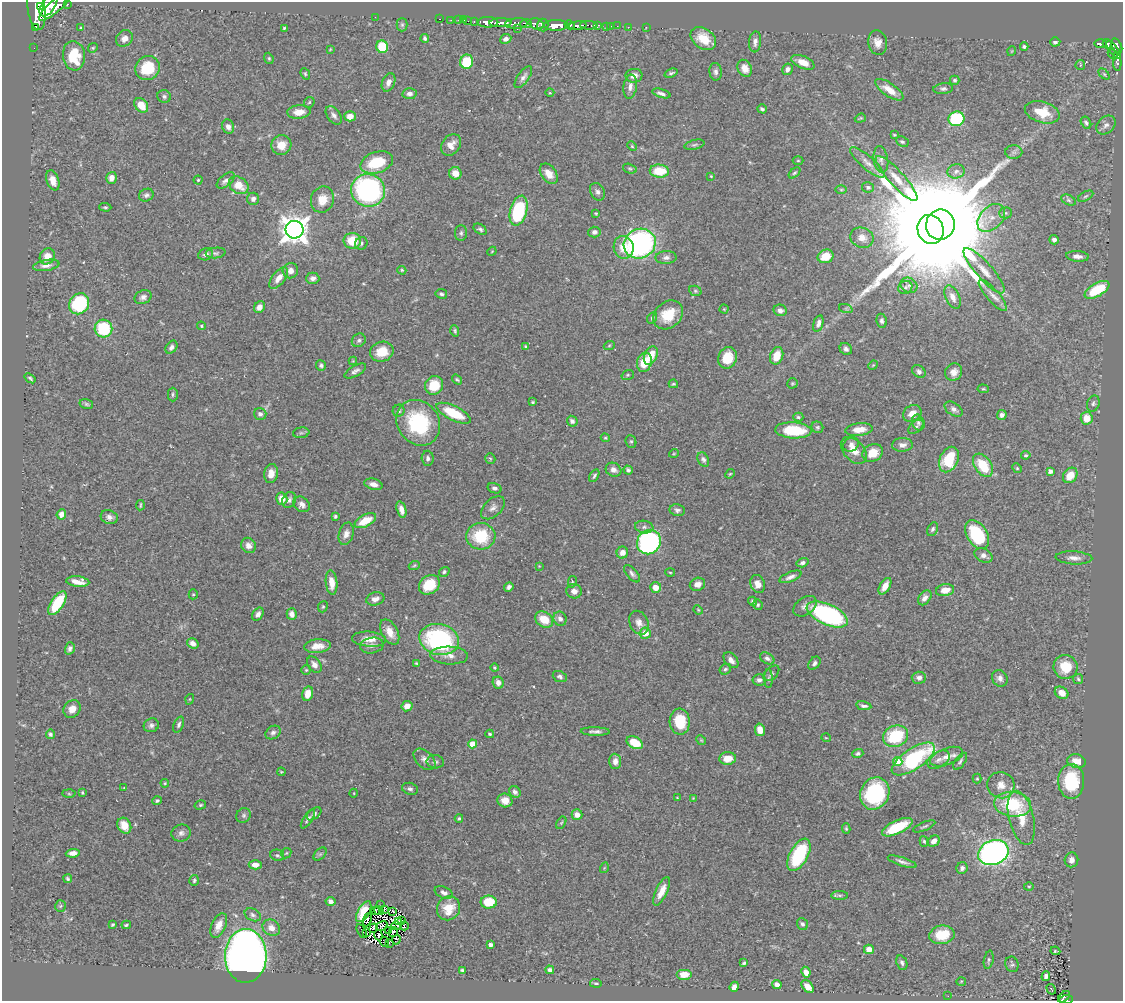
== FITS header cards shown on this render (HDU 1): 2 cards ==
NAXIS1  =                 1121
NAXIS2  =                  999

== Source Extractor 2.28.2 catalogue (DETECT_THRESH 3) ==
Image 1121 x 999 px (HDU 1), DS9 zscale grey, 1 PNG px = 1 image px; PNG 1125 x 1003 px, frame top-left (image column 1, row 999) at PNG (2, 2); each listed source drawn as its Kron ellipse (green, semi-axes under 4 px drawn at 4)
Background 0.459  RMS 0.02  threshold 0.0614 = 3 sigma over >= 5 px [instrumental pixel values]
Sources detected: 456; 7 with non-positive FLUX_AUTO (blend fragments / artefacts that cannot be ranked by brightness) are neither listed nor drawn; the other 449 listed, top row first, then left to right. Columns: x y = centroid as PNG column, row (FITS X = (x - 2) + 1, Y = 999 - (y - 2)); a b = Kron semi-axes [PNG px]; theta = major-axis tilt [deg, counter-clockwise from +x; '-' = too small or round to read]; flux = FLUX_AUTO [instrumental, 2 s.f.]
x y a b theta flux
67 4 3 3 - 40
48 5 12 6 57 960
41 6 3 2 - 290
55 6 20 6 41 1000
36 9 22 8 -82 1500
375 17 2 2 - 21
440 19 3 2 - 8.2
451 20 2 2 - 4.6
458 20 2 2 - 7
464 20 2 2 - 6.8
468 21 2 2 - 4.5
474 21 3 3 - 15
488 22 11 5 1 530
500 23 11 3 2 570
516 23 11 5 5 240
526 23 6 3 7 240
536 24 7 5 -18 200
402 25 6 5 - 2.5
543 25 6 5 - 270
556 25 12 5 0 850
570 25 5 3 - 220
589 25 9 3 -3 43
578 26 8 4 5 360
597 26 4 3 - 42
607 26 3 3 - 22
611 26 2 2 - 3
617 26 3 2 - 3.3
35 27 4 2 - 12
628 27 2 2 - 3.6
646 27 2 2 - 4.9
81 28 3 3 - 1.7
284 28 3 3 - 1.6
517 29 3 3 - 28
124 38 9 7 43 8.3
425 38 4 3 - 2.4
506 39 5 5 - 5.6
703 39 14 10 -35 26
755 42 10 6 85 6.4
1055 42 5 4 - 4.1
878 43 12 9 -81 11
1100 43 6 3 0 76
1107 44 5 4 - 76
1024 46 4 4 - 2.3
1117 46 8 4 -60 210
382 47 6 6 - 59
34 48 2 2 - 1.6
93 48 5 4 - 1.7
330 49 4 2 - 1.1
1114 50 10 3 -51 120
1012 51 5 3 - 1.1
1113 54 6 3 -47 72
74 56 15 11 -82 41
269 58 6 4 -69 2
467 62 7 6 - 52
803 62 12 6 -23 17
1117 62 9 4 -88 45
1080 65 5 4 - 1.9
147 68 13 11 33 46
745 68 9 7 -64 12
787 69 6 5 - 5.9
716 72 9 6 -82 4.8
671 73 7 4 20 2.7
305 74 6 4 -68 2.1
1104 74 6 4 -45 2.2
634 76 8 7 - 8.8
523 77 13 5 54 5.8
955 80 5 4 - 2.4
388 82 9 6 68 7.5
630 87 12 6 82 7.3
943 89 10 5 6 3.8
889 90 16 6 -35 16
550 93 4 3 - 1.1
661 93 9 4 -16 5
409 94 7 5 -2 6.1
164 96 7 6 - 3.4
309 102 6 4 47 1.9
141 105 8 6 -50 21
762 109 5 4 - 2.8
299 112 12 6 5 14
1042 112 18 10 -16 31
334 115 10 6 -53 5.9
350 116 5 5 - 13
860 118 6 4 20 1.8
956 119 8 7 - 110
1086 123 6 4 -59 2.9
1106 125 11 8 45 7
228 127 7 6 - 6.4
894 135 4 3 - 1.4
902 142 6 5 - 2.4
281 145 10 10 - 20
451 145 12 9 52 12
694 145 10 4 14 3.1
632 146 5 4 - 1.5
1014 152 8 7 - 3.9
881 160 13 7 -81 6
798 161 5 3 - 1.4
377 162 17 10 18 55
867 163 22 6 -41 9.7
630 169 7 4 -16 2.2
659 171 9 6 -3 38
956 171 9 7 15 5.6
455 173 6 6 - 17
795 173 7 4 43 2.2
549 174 11 7 -53 14
711 176 4 3 - 1.3
111 178 6 5 - 10
897 178 29 7 -47 19
53 180 10 6 -72 13
198 180 4 4 - 1.8
226 180 10 6 40 5.1
239 185 10 8 -34 22
868 187 6 5 - 3.2
368 190 17 16 - 260
841 190 6 4 0 1.8
597 192 9 7 -62 4.8
146 195 7 6 - 3.6
1086 196 8 4 27 2.6
253 199 6 6 - 4.6
322 199 13 11 70 18
1069 200 7 5 -28 2.6
105 207 6 4 -2 2
519 211 15 8 75 110
596 213 4 3 - 1.6
1006 213 6 5 - 2.6
991 218 16 11 46 16
940 225 15 14 - 35000
480 229 7 5 -34 3.2
930 229 15 13 -68 57000
294 230 9 9 - 1800
594 232 6 5 - 4.9
461 233 8 6 89 3.5
862 238 12 10 -22 13
1054 240 5 4 - 5
352 241 8 8 - 32
361 243 6 6 - 3.4
640 244 16 14 25 320
624 247 11 10 - 22
492 251 5 3 - 1.2
216 253 10 5 5 3.4
206 254 7 6 - 4.6
47 256 8 7 - 14
826 256 8 6 21 27
1077 256 11 5 -5 7.9
666 258 10 6 2 5.9
46 265 13 5 10 7.2
402 270 4 4 - 1.8
290 271 8 7 - 8.4
984 271 29 8 -48 19
279 278 13 6 51 11
313 278 6 6 - 6.5
909 285 9 7 -32 5.3
905 287 7 6 - 4
1097 290 13 6 30 61
695 291 6 5 - 2.2
441 294 6 5 - 2.9
993 295 20 6 -49 11
143 297 9 6 26 5.5
953 297 12 7 -66 9.8
79 304 11 9 51 110
259 307 6 5 - 10
724 309 4 4 - 1.3
846 309 7 4 -19 2.5
780 310 7 6 - 5.9
668 315 16 13 39 37
652 318 6 4 62 2.5
882 321 7 5 -81 3.7
818 323 8 4 74 6
201 326 4 4 - 1.8
103 329 9 8 - 80
455 331 6 4 -71 2.1
359 340 7 6 - 3.2
525 346 4 3 - 1.2
609 346 5 3 - 1.6
171 347 7 5 52 4.6
846 349 6 5 - 4.5
382 352 12 10 19 28
651 355 9 6 66 26
777 356 9 6 69 23
727 358 11 9 69 31
353 361 4 4 - 1.2
644 362 10 7 76 30
321 365 5 5 - 3.3
873 365 5 4 - 1.4
355 371 12 5 29 5.2
919 371 7 6 - 4.3
954 372 9 8 - 9.5
628 375 6 5 - 2.1
30 378 6 3 -36 2.3
457 380 5 4 - 1.9
792 383 5 5 - 1.9
673 384 5 3 - 1.5
434 385 9 9 - 32
983 389 5 4 - 1.7
173 394 7 5 -90 2.5
533 402 3 3 - 1.5
1093 403 8 6 72 3.6
86 404 7 5 -17 2.4
954 409 10 6 -33 5.1
399 411 6 5 - 3.3
454 413 18 7 -26 50
912 413 10 8 33 13
260 414 6 6 - 4.5
1002 415 5 4 - 4.6
798 417 5 4 - 2.3
1087 418 6 6 - 19
572 421 6 5 - 4.1
418 423 24 20 -53 110
918 423 8 6 -69 3.7
817 427 6 5 - 2.3
916 427 9 5 41 3.4
793 430 18 8 -3 65
859 430 14 6 6 16
301 433 8 5 7 2.6
605 438 4 3 - 1.6
631 441 6 5 - 2.2
851 444 8 6 27 5.3
902 445 10 7 3 7.4
854 450 16 10 -48 17
674 453 5 3 - 1.2
873 453 10 8 29 24
1026 455 4 4 - 2
428 458 7 6 - 3.8
490 459 5 5 - 1.8
703 459 7 5 -65 3.6
949 460 13 9 64 54
983 465 13 8 -55 45
1017 468 5 4 - 1.7
613 470 8 6 -27 8.2
628 470 5 4 - 2.9
1050 471 4 4 - 5
271 474 9 7 83 12
730 474 5 4 - 1.6
1070 475 8 6 51 21
594 476 7 4 60 2.6
373 484 9 5 -15 7.8
494 488 7 5 -17 4.1
282 499 6 5 - 13
289 500 8 6 64 4.8
302 504 9 7 -38 6
140 505 5 2 - 1.6
493 508 14 8 43 8
401 510 8 4 -73 9
677 510 7 6 - 4
61 514 5 4 - 9.6
335 516 3 3 - 2.3
109 517 9 6 -20 6.2
365 521 11 6 26 25
644 527 9 6 -9 5.1
933 529 7 5 64 3.3
346 534 11 7 74 8.2
977 534 16 10 -57 90
481 536 14 13 - 61
649 542 13 11 52 290
249 545 8 7 - 8.2
622 553 6 5 - 10
983 555 9 6 -25 6.9
1074 558 18 6 -3 8.8
802 563 6 4 17 3.5
414 565 6 3 21 1.7
539 566 3 3 - 0.99
444 572 5 4 - 2.4
670 572 5 3 - 1.3
632 574 10 5 -50 4.1
791 577 11 5 22 6.3
78 582 11 5 -6 13
332 582 12 5 -83 16
572 582 6 4 79 1.7
697 584 8 6 21 8.4
758 584 9 7 -71 10
429 585 11 9 37 37
885 586 9 5 59 13
509 587 5 4 - 4.2
656 587 6 5 - 15
945 590 9 6 10 15
574 591 8 7 - 7.4
193 594 5 4 - 1.6
925 598 8 5 53 7
375 599 9 6 15 8.2
753 601 5 4 - 2.5
57 603 14 6 57 61
758 605 5 5 - 2.5
805 606 13 8 36 7.7
323 607 6 4 67 2.1
698 610 5 4 - 1.4
258 614 7 5 55 5.3
292 614 6 5 - 8.6
827 614 22 10 -24 250
544 619 10 7 -33 27
560 619 7 6 - 6.2
639 623 12 9 -64 9.3
390 632 14 8 -61 15
645 633 5 5 - 15
369 639 17 7 -4 15
439 639 20 15 -13 190
193 643 6 4 -33 7.7
372 645 12 7 11 6.3
317 646 13 7 5 14
70 648 6 4 73 4.1
449 655 19 9 -2 12
767 658 8 5 -32 4.4
731 660 9 6 -51 7
416 663 4 3 - 1.4
814 663 7 5 52 4.1
314 665 9 6 -54 7.3
1065 667 12 12 - 34
494 668 4 3 - 1.4
725 669 6 5 - 2.6
306 670 5 5 - 1.7
771 673 9 5 45 3.1
560 677 7 5 -22 3.5
919 678 7 6 - 5
1000 678 9 7 -56 5.9
769 679 9 4 -88 2.7
1078 679 5 5 - 2
759 680 7 5 -5 5
498 682 6 5 - 7.8
1062 693 7 5 -34 11
308 694 7 5 75 14
190 699 5 3 - 1.2
407 706 5 5 - 11
864 706 8 4 -11 4
72 709 9 8 - 11
680 722 13 10 -86 45
151 725 8 6 26 4.5
179 725 8 5 68 3.5
760 730 6 5 - 13
595 731 14 4 -1 5.4
273 733 8 6 33 4.6
50 734 5 4 - 2.6
490 734 4 3 - 1.9
895 736 13 10 22 71
826 738 5 3 - 1.1
701 740 5 4 - 1.6
635 743 9 5 -29 34
472 744 4 4 - 32
858 754 5 4 - 3
946 757 17 8 21 12
728 758 8 6 4 18
425 759 13 8 -43 7.9
913 759 25 10 34 160
938 760 12 7 31 6.7
615 761 7 6 - 9.4
898 761 4 4 - 38
960 761 10 5 55 3.6
1076 761 9 7 -14 16
435 762 8 6 -5 4.1
281 772 4 3 - 1.2
977 779 5 4 - 1.5
1071 781 17 13 -88 76
165 783 4 4 - 1.4
1001 785 13 13 - 15
124 788 3 3 - 1
410 789 8 6 -16 3.6
82 792 3 2 - 1.4
515 792 6 5 - 5.1
354 793 4 3 - 1
875 793 16 14 65 110
69 794 6 4 -2 1.9
677 798 3 3 - 1.1
693 798 3 3 - 1.1
505 800 7 7 - 15
157 801 5 4 - 2.7
1012 804 19 12 -7 74
200 805 6 4 15 2.1
314 814 8 5 39 4.4
244 815 8 7 - 3.5
577 815 5 5 - 10
459 818 4 3 - 2
1021 818 27 12 -76 32
308 819 11 4 56 4
561 823 6 4 58 1.8
124 826 8 6 -60 22
924 826 12 3 23 2.6
897 827 16 6 25 56
846 828 5 4 - 2
181 833 10 8 16 5.8
924 841 5 4 - 2.1
934 841 6 5 - 8.8
73 853 7 4 7 8.3
286 853 6 4 44 1.7
993 853 15 12 21 490
320 854 8 5 45 2.4
277 855 7 5 -22 2.9
799 855 18 9 62 97
1071 860 7 7 - 6.7
902 862 15 4 -18 5.1
255 865 6 4 1 9.1
604 868 5 3 - 1.1
962 868 6 5 - 4.7
68 879 4 3 - 2.2
194 880 5 4 - 2.3
1029 886 5 3 - 1.5
662 891 15 5 65 15
444 893 9 5 -25 5.6
840 895 8 4 -1 2.7
331 901 5 4 - 5.5
489 902 8 6 -3 35
381 905 2 2 - 0.43
60 906 6 5 - 2
448 908 12 11 - 25
384 909 3 2 - 1.9
375 911 4 2 - 1.7
379 911 5 2 - 1.1
392 911 3 3 - 2.1
364 912 11 6 60 27
253 915 8 6 -26 3.4
367 920 7 3 67 2.1
402 920 3 2 - 1.3
398 921 4 2 - 1.6
113 924 3 3 - 1.9
802 924 6 5 - 3.4
126 925 5 3 - 2
219 925 13 7 66 12
382 926 6 3 31 0.49
396 926 5 4 - 0.099
404 926 4 2 - 2.1
271 928 9 7 -38 9.7
373 928 5 3 - 0.46
389 930 3 2 - 1.4
362 931 7 2 -62 2.9
367 932 2 2 - 0.072
393 932 5 3 - 0.96
378 935 5 3 - 0.66
942 935 12 9 9 36
396 940 5 2 - 0.98
384 942 5 2 - 0.63
389 943 3 2 - 1.4
490 945 4 3 - 6.2
869 949 5 5 - 14
1055 951 5 2 - 1.6
246 956 27 21 89 1100
989 960 9 4 79 2.6
744 963 4 3 - 2
902 963 7 5 -67 3.7
1012 964 8 6 -70 3
462 970 4 3 - 2.5
550 970 4 4 - 4.4
806 972 5 4 - 7.9
684 974 8 5 0 15
1046 976 5 4 - 4.1
961 981 5 3 - 1.1
596 983 6 3 -8 1.7
777 985 5 4 - 6.7
734 987 5 4 - 7.1
808 987 7 5 -48 12
1051 989 5 2 - 2.3
948 996 2 2 - 0.87
1064 997 7 4 41 76
1066 1000 7 3 4 84
At the frame edge (FLAGS 8, measured only in part): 1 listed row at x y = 1066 1000
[7 non-positive-flux detections neither listed nor drawn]